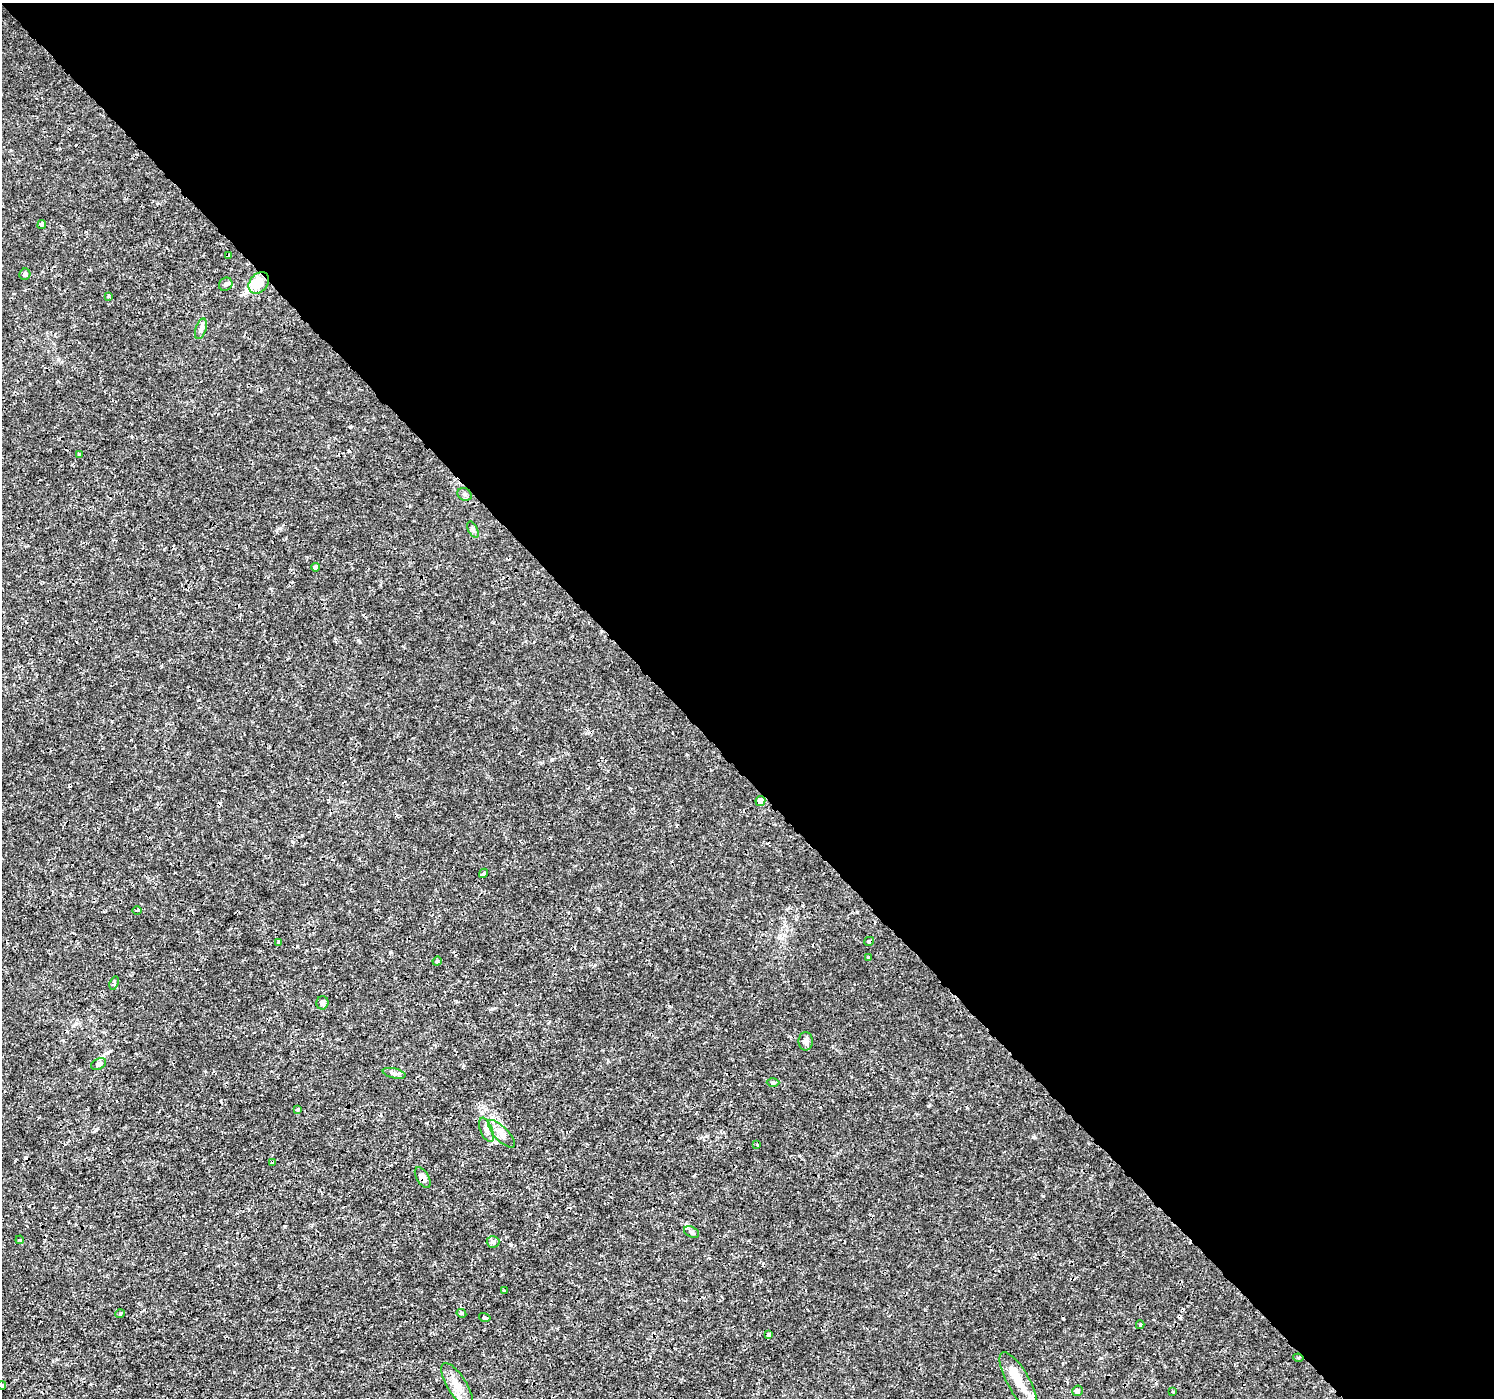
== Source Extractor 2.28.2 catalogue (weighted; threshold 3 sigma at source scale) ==
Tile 8 of 4 x 4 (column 4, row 2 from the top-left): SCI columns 4522-6013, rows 2982-4377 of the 6065 x 6025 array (HDU 1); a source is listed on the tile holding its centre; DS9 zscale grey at full resolution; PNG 1496 x 1400 px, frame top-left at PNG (2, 3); each listed source drawn as its Kron ellipse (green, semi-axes under 4 px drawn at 4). Shown black and unused: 55% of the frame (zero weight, under 3 of 4 exposures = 5% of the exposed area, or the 3 px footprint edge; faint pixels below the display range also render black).
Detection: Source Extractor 2.28.2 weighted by HDU 2 'WHT'; one run over the whole footprint, this tile lists its part. Background 0.00125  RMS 8.2e-04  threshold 0.0037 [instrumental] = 3 sigma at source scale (4.5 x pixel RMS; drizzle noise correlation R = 1.50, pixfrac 1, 0.0396/0.0396 arcsec/px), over >= 5 px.
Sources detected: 52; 1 inside a brighter object's white glare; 6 cosmic-ray / hot-pixel residue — neither listed nor drawn; the other 45 listed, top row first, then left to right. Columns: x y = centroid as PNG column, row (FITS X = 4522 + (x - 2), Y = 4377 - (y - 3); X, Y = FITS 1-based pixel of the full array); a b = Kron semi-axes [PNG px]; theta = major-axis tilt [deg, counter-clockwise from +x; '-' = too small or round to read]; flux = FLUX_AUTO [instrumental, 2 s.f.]
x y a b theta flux
42 224 4 4 - 0.18
228 256 4 3 - 0.33
25 274 6 5 - 0.2
259 283 12 9 52 1.4
226 284 7 6 - 0.21
108 296 3 3 - 0.11
201 329 10 5 72 0.23
80 455 3 3 - 0.33
464 494 7 6 - 0.2
473 529 9 4 -64 0.17
315 567 4 4 - 0.28
760 801 5 5 - 0.63
484 873 5 3 - 0.14
137 911 4 3 - 0.085
869 941 5 4 - 0.19
279 942 3 3 - 0.17
868 957 3 2 - 0.11
437 961 5 4 - 0.099
114 983 7 3 72 0.15
322 1003 6 6 - 0.27
806 1041 9 7 90 0.31
99 1064 8 5 28 0.19
394 1073 12 5 -13 0.25
773 1083 6 4 1 0.11
298 1109 4 4 - 0.15
486 1130 13 6 -67 0.36
501 1134 18 7 -46 0.61
757 1145 3 2 - 0.061
273 1162 4 3 - 0.26
423 1177 11 6 -59 0.38
691 1232 8 5 -27 0.18
20 1240 4 3 - 0.091
493 1242 6 6 - 0.18
504 1291 3 3 - 0.091
461 1313 5 4 - 0.17
120 1314 5 3 - 0.088
485 1317 6 4 -15 0.17
1140 1325 4 3 - 0.12
769 1335 3 3 - 0.17
1298 1358 5 4 - 0.15
1019 1382 33 11 -61 1.8
2 1385 4 3 - 0.15
457 1385 26 9 -58 1.2
1077 1391 5 5 - 0.27
1173 1392 3 3 - 0.079
Overlapping masked pixels (flux is a lower limit): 6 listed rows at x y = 228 256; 760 801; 869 941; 501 1134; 273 1162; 423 1177
Isophote crosses this tile's border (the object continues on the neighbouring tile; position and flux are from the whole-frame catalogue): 2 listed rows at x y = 1019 1382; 2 1385
Unlisted compact peaks at least as high as the median listed source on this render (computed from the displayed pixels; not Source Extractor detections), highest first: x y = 358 640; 1033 1137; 552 759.